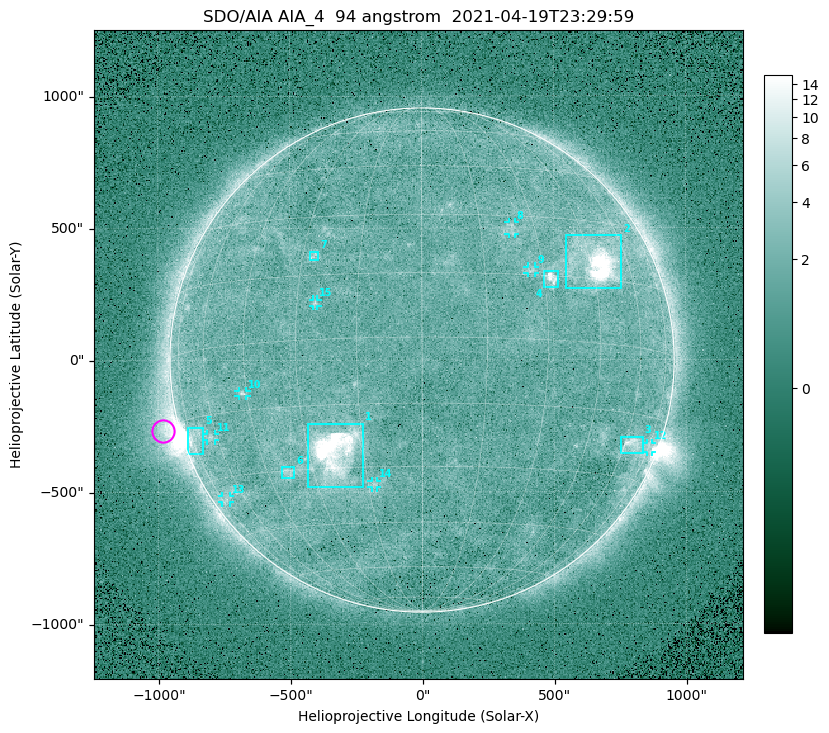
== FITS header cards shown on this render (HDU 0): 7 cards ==
TELESCOP= 'SDO/AIA '
INSTRUME= 'AIA_4   '
WAVELNTH=                   94
WAVEUNIT= 'angstrom'
DATE-OBS= '2021-04-19T23:29:59.12'
CTYPE1  = 'HPLN-TAN'
CTYPE2  = 'HPLT-TAN'

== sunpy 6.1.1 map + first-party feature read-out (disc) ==
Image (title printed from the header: SDO/AIA AIA_4  94 angstrom  2021-04-19T23:29:59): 512 x 512 px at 4.8 arcsec/px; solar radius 955 arcsec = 199 px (full disc in frame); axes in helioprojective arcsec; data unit not stated in the header (colour bar unlabelled)
Orientation: roll -0.138 deg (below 1 deg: not rotated)
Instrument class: DISC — disc imager (sunpy class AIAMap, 94 A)
Bright regions (active regions / flare kernels): reference = the median radial profile (limb darkening/brightening removed); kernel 5 px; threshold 5 sigma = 2.43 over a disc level ~1.74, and >= 1.15x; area >= 9 px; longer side >= 5 px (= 24 arcsec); searched inside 0.97 R_sun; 15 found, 15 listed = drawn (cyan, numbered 1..; 8 of them under ~33 arcsec drawn as corner ticks so the feature stays visible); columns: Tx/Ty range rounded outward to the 10 arcsec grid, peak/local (2 s.f.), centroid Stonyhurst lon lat
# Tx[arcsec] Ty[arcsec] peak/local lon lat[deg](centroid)
1 -430..-220 -480..-240 86 -23 -26
2 540..760 270..470 27 +47 +19
3 750..840 -360..-290 4.6 +64 -22
4 460..520 270..340 7 +32 +14
5 -890..-830 -360..-250 5.9 -72 -19
6 -540..-480 -450..-400 3 -38 -30
7 -430..-390 380..410 3 -27 +20
8 330..360 470..520 2.9 +23 +26
9 400..430 330..360 3 +27 +16
10 -700..-660 -140..-110 3.4 -46 -11
11 -820..-780 -300..-280 2.7 -63 -20
12 850..870 -350..-310 2.9 +75 -22
13 -760..-730 -540..-510 2.3 -72 -35
14 -190..-170 -480..-450 2.8 -13 -34
15 -410..-390 200..230 2.8 -25 +8
Off-limb structures (1.02-1.3 R_sun): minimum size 50 px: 6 found; the strongest spans PA ~90..115 deg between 1.02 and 1.22 R_sun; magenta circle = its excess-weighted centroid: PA ~105 deg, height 1.06 R_sun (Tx ~-980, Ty ~-270 arcsec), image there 5.1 x the reference